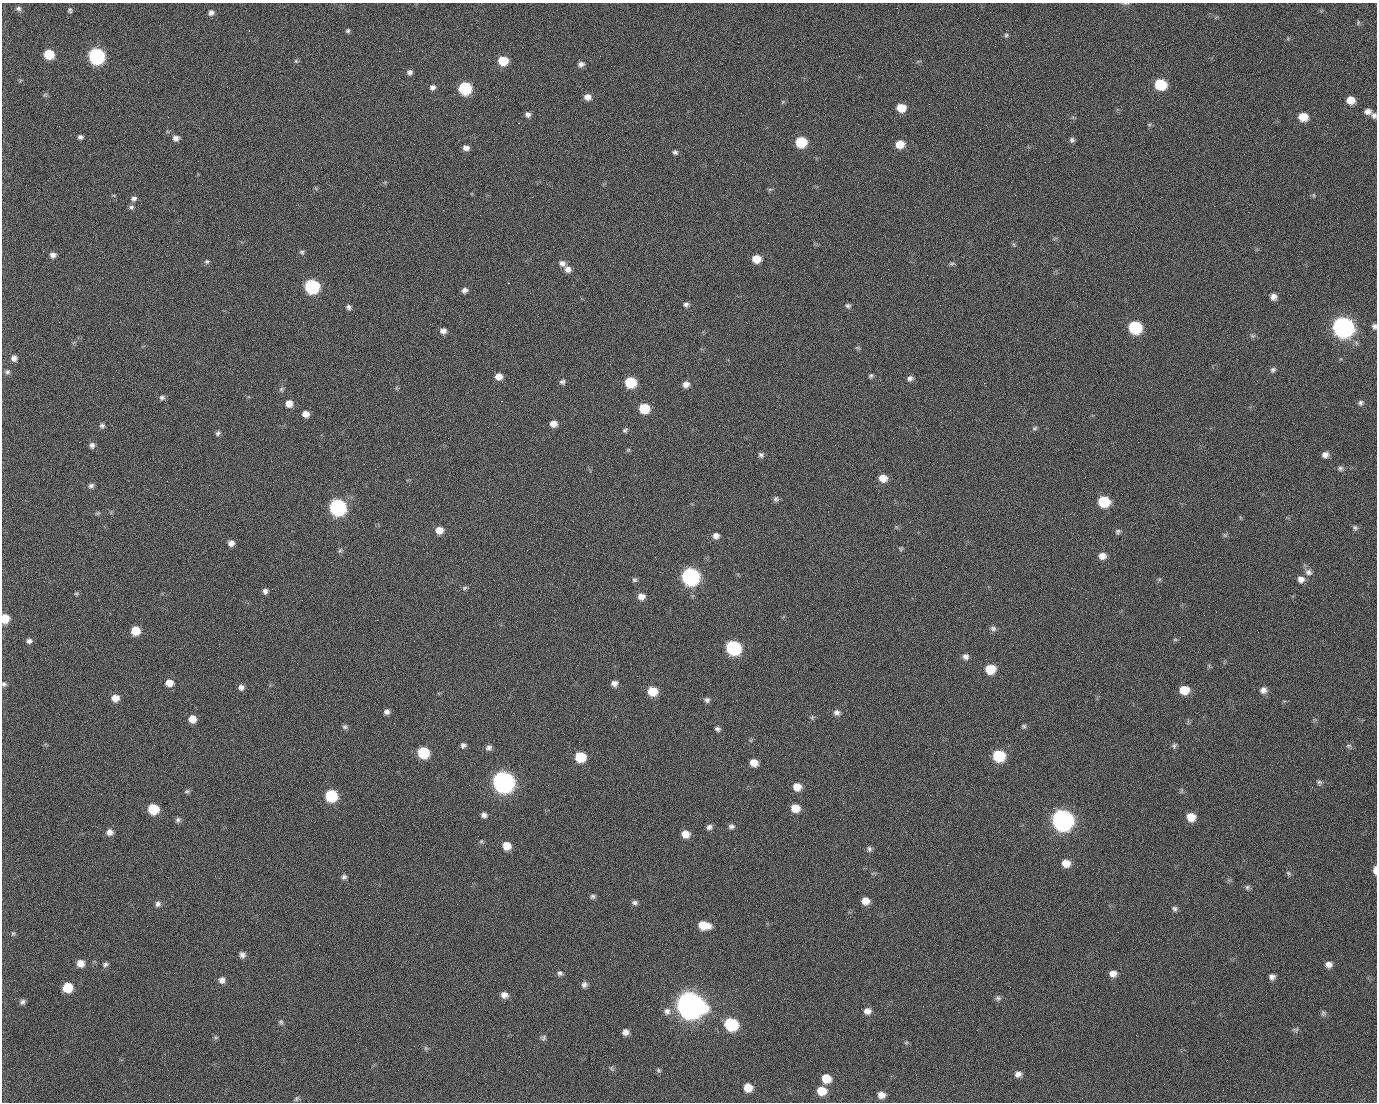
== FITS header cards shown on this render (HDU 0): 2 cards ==
NAXIS1  =                 1375 / length of data axis 1
NAXIS2  =                 1100 / length of data axis 2

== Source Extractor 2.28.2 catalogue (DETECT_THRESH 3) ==
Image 1375 x 1100 px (HDU 0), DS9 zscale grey, 1 PNG px = 1 image px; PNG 1379 x 1104 px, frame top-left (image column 1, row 1100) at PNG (2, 3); no overlay
Background 1470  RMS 30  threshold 89.8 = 3 sigma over >= 5 px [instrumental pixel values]
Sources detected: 232; all 232 listed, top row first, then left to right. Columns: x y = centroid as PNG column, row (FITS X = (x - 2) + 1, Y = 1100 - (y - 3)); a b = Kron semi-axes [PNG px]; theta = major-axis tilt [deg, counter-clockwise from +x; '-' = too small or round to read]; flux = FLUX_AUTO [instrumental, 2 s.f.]
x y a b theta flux
1126 3 9 3 4 2.9e+03
18 9 8 6 -4 5.5e+03
71 11 5 3 - 6.6e+03
990 12 3 2 - 1.8e+03
211 13 6 6 - 7.4e+03
1358 22 7 4 90 2.8e+03
348 31 6 5 - 3.4e+03
1006 35 6 5 - 3.6e+03
399 51 2 2 - 2.2e+04
49 54 7 7 - 7.4e+04
96 56 8 8 - 5.0e+05
296 61 6 5 - 3.0e+03
503 61 7 7 - 5.7e+04
581 64 7 6 - 8.1e+03
410 72 7 6 - 6.1e+03
1160 84 8 7 - 1.0e+05
432 87 7 6 - 6.8e+03
465 88 8 7 - 1.8e+05
45 95 7 5 44 3.4e+03
588 97 8 7 - 1.3e+04
498 99 2 2 - 1.3e+03
434 100 2 2 - 4.3e+03
1350 100 8 7 - 2.5e+04
901 108 8 7 - 3.5e+04
1368 111 8 6 -6 9.7e+03
528 114 7 6 - 6.8e+03
1374 116 7 6 - 6.0e+03
1303 117 8 7 - 3.6e+04
518 123 2 2 - 2.4e+04
1149 125 6 4 0 2.8e+03
80 137 6 5 - 5.4e+03
176 138 7 6 - 1.0e+04
1072 140 6 6 - 4.9e+03
801 142 8 7 - 9.1e+04
900 144 8 7 - 3.1e+04
466 148 6 5 - 1.0e+04
675 152 6 5 - 4.7e+03
770 189 7 4 18 3.1e+03
1015 195 2 2 - 7.3e+03
1314 195 6 4 -89 2.6e+03
134 199 8 6 14 6.7e+03
131 207 7 6 - 4.9e+03
1014 244 7 3 -71 2.5e+03
302 252 6 5 - 3.8e+03
53 255 7 6 - 8.9e+03
756 259 8 7 - 3.1e+04
207 261 6 6 - 4.0e+03
562 263 9 7 -30 9.7e+03
952 263 9 4 1 3.6e+03
568 269 8 8 - 1.1e+04
508 283 2 2 - 5.7e+04
312 286 8 8 - 3.1e+05
465 290 6 5 - 7.7e+03
1083 291 2 2 - 3.0e+03
1290 295 3 2 - 2.0e+03
1273 297 6 6 - 1.1e+04
686 304 6 6 - 6.0e+03
848 306 7 6 - 4.9e+03
348 307 7 5 -65 5.5e+03
59 322 2 2 - 1.3e+03
1287 324 2 2 - 1.4e+03
1374 326 6 5 - 5.0e+03
1135 327 9 8 - 1.8e+05
1343 327 10 9 - 1.4e+06
443 331 8 7 - 1.0e+04
1252 336 8 4 -9 3.8e+03
857 348 8 4 -9 2.6e+03
14 358 7 7 - 9.2e+03
1273 370 7 6 - 5.0e+03
7 372 7 6 - 5.3e+03
498 376 7 6 - 1.6e+04
871 376 6 5 - 3.9e+03
910 378 7 6 - 6.9e+03
562 382 7 6 - 5.4e+03
630 382 8 7 - 9.2e+04
984 383 2 2 - 2.1e+04
686 384 8 7 - 1.1e+04
281 389 7 6 - 4.6e+03
97 391 2 2 - 1.2e+03
162 397 7 6 - 5.2e+03
501 401 3 2 - 5.8e+04
289 403 7 7 - 1.8e+04
1360 403 8 6 88 5.5e+03
644 408 8 7 - 6.7e+04
619 412 2 2 - 8.4e+02
305 414 7 6 - 1.4e+04
553 424 7 6 - 1.4e+04
102 426 7 7 - 5.5e+03
1035 428 7 5 17 3.7e+03
625 430 7 5 47 3.9e+03
218 433 6 5 - 4.6e+03
92 445 7 6 - 7.4e+03
628 450 6 4 43 2.6e+03
761 455 7 6 - 5.4e+03
1325 455 7 6 - 9.8e+03
1340 468 8 6 29 5.3e+03
883 478 8 7 - 2.2e+04
91 486 7 6 - 6.0e+03
623 497 2 2 - 3.3e+03
776 499 7 7 - 5.3e+03
1104 502 8 7 - 8.9e+04
337 507 9 8 - 5.5e+05
97 513 7 4 19 3.0e+03
1355 528 7 6 - 4.6e+03
439 530 7 7 - 2.1e+04
1118 532 7 7 - 4.6e+03
1225 535 6 5 - 3.3e+03
716 536 8 8 - 9.6e+03
231 543 6 6 - 1.0e+04
901 549 6 5 - 3.0e+03
340 550 8 5 63 4.0e+03
1102 556 8 7 - 1.4e+04
655 557 2 2 - 1.0e+03
1308 572 10 9 - 9.7e+03
690 576 9 8 - 6.6e+05
1159 579 6 4 -18 2.7e+03
1301 579 8 8 - 1.2e+04
634 580 7 7 - 4.3e+03
464 588 7 5 18 3.9e+03
265 591 6 5 - 7.0e+03
76 593 6 4 0 2.9e+03
641 596 8 8 - 1.4e+04
5 619 7 6 - 4.0e+04
27 619 2 2 - 4.1e+03
377 620 2 2 - 1.2e+04
993 628 9 7 -24 6.2e+03
135 631 7 7 - 4.0e+04
1175 639 6 4 1 2.7e+03
29 641 7 6 - 6.9e+03
414 641 2 2 - 8.1e+02
733 648 9 8 - 3.1e+05
965 657 8 8 - 8.2e+03
990 669 9 8 - 4.5e+04
169 683 8 7 - 1.9e+04
614 683 6 6 - 9.8e+03
4 684 6 6 - 4.5e+03
241 687 7 7 - 7.7e+03
1184 690 8 7 - 3.7e+04
1263 690 8 8 - 1.1e+04
652 691 8 7 - 4.4e+04
115 698 7 7 - 1.9e+04
707 700 7 7 - 6.2e+03
387 712 6 6 - 7.3e+03
837 713 8 7 - 8.0e+03
812 717 6 5 - 3.5e+03
192 719 7 6 - 2.0e+04
1024 726 5 5 - 3.7e+03
345 727 7 6 - 4.6e+03
717 729 6 5 - 5.2e+03
463 745 7 6 - 6.2e+03
1174 746 8 6 67 4.4e+03
1348 746 8 6 0 4.4e+03
489 748 7 7 - 7.2e+03
423 752 8 8 - 9.6e+04
934 753 3 2 - 1.9e+03
999 756 9 8 - 1.1e+05
580 757 8 7 - 7.1e+04
754 763 7 6 - 2.0e+04
503 782 10 9 - 1.5e+06
1319 782 7 6 - 4.6e+03
797 787 8 7 - 2.3e+04
187 791 8 4 14 3.8e+03
101 794 3 2 - 2.7e+03
930 795 2 2 - 8.2e+03
331 796 8 8 - 1.3e+05
795 808 8 7 - 2.8e+04
1053 808 2 2 - 1.7e+04
153 809 8 7 - 7.0e+04
484 815 7 6 - 7.4e+03
1191 817 8 7 - 3.0e+04
178 820 7 6 - 5.1e+03
1062 820 10 9 - 1.5e+06
731 826 8 6 1 6.3e+03
709 827 8 7 - 6.8e+03
109 832 7 7 - 1.2e+04
685 834 8 7 - 2.0e+04
481 841 6 5 - 2.9e+03
507 846 8 7 - 2.5e+04
869 849 7 6 - 5.1e+03
1066 863 8 8 - 2.2e+04
1375 870 8 4 -89 1.3e+04
1288 873 6 5 - 3.5e+03
344 877 7 6 - 5.4e+03
1247 887 7 6 - 4.4e+03
593 896 7 6 - 4.7e+03
865 901 8 7 - 1.9e+04
635 903 8 6 -2 5.7e+03
158 904 8 7 - 6.6e+03
457 904 3 2 - 1.5e+03
1175 909 7 6 - 5.1e+03
704 925 10 7 -10 4.1e+04
1118 932 2 2 - 2.5e+03
13 933 5 5 - 2.8e+03
242 955 7 6 - 8.1e+03
610 959 2 2 - 2.5e+03
80 963 7 7 - 1.7e+04
105 964 8 6 27 5.0e+03
1329 964 8 8 - 1.1e+04
560 973 7 6 - 5.3e+03
1113 974 8 7 - 1.3e+04
1272 977 7 6 - 8.0e+03
222 980 8 8 - 9.7e+03
758 980 2 2 - 2.0e+03
584 985 7 7 - 6.9e+03
67 987 7 7 - 5.8e+04
504 995 8 7 - 1.2e+04
998 998 8 7 - 5.5e+03
22 1002 7 6 - 5.9e+03
690 1005 12 10 -23 3.3e+06
667 1011 10 9 - 1.1e+04
867 1011 8 7 - 1.2e+04
1323 1013 8 7 - 5.0e+03
757 1015 2 2 - 1.3e+03
281 1022 7 6 - 4.0e+03
731 1024 9 8 - 1.9e+05
1295 1030 9 5 6 4.4e+03
625 1032 6 6 - 1.0e+04
1136 1035 2 2 - 8.9e+02
216 1037 7 4 -19 3.0e+03
543 1038 8 7 - 4.7e+03
906 1043 6 4 1 2.5e+03
426 1048 6 5 - 3.4e+03
612 1068 8 6 -57 4.0e+03
659 1070 6 6 - 3.6e+03
1018 1074 8 7 - 1.0e+04
826 1078 8 7 - 3.4e+04
748 1088 8 7 - 2.8e+04
821 1091 9 8 - 3.5e+04
1255 1092 2 2 - 9.0e+02
169 1095 2 2 - 5.9e+03
881 1095 8 7 - 1.4e+04
296 1098 8 5 52 4.1e+03
At the frame edge (FLAGS 8, measured only in part): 6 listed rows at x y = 1126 3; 1374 116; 1374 326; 5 619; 4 684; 1375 870